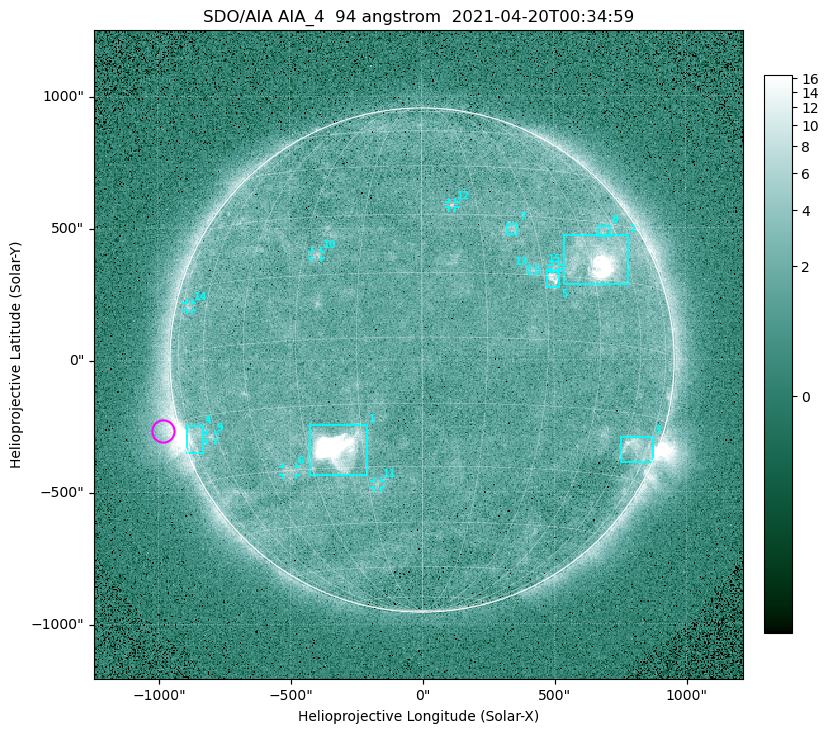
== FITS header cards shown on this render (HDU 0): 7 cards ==
TELESCOP= 'SDO/AIA '
INSTRUME= 'AIA_4   '
WAVELNTH=                   94
WAVEUNIT= 'angstrom'
DATE-OBS= '2021-04-20T00:34:59.12'
CTYPE1  = 'HPLN-TAN'
CTYPE2  = 'HPLT-TAN'

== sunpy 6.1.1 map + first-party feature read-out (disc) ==
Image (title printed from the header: SDO/AIA AIA_4  94 angstrom  2021-04-20T00:34:59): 512 x 512 px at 4.8 arcsec/px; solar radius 955 arcsec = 199 px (full disc in frame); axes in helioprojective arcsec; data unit not stated in the header (colour bar unlabelled)
Orientation: roll -0.138 deg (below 1 deg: not rotated)
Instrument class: DISC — disc imager (sunpy class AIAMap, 94 A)
Bright regions (active regions / flare kernels): reference = the median radial profile (limb darkening/brightening removed); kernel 5 px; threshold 5 sigma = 2.43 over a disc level ~1.71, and >= 1.15x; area >= 9 px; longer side >= 5 px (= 24 arcsec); searched inside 0.97 R_sun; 15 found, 15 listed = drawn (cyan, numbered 1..; 8 of them under ~33 arcsec drawn as corner ticks so the feature stays visible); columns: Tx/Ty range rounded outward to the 10 arcsec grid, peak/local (2 s.f.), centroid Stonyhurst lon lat
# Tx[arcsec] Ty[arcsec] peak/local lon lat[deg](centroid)
1 -430..-210 -440..-240 378 -22 -25
2 540..780 280..470 30 +48 +20
3 750..880 -390..-290 4.6 +67 -22
4 -900..-830 -350..-250 7.2 -72 -19
5 470..520 270..340 5.6 +32 +14
6 -530..-480 -440..-400 2.8 -38 -30
7 320..370 470..520 3 +24 +26
8 670..720 460..510 2.8 +54 +28
9 -820..-780 -300..-280 3.1 -63 -20
10 -420..-380 390..410 3.1 -26 +20
11 -180..-160 -480..-450 2.9 -12 -34
12 100..130 580..600 2.9 +8 +33
13 410..440 330..350 2.7 +27 +16
14 -890..-870 190..220 2.5 -70 +11
15 490..520 340..360 2.7 +33 +17
Off-limb structures (1.02-1.3 R_sun): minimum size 50 px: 6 found; the strongest spans PA ~90..115 deg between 1.02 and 1.2 R_sun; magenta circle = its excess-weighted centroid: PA ~105 deg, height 1.06 R_sun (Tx ~-980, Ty ~-270 arcsec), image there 4.7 x the reference